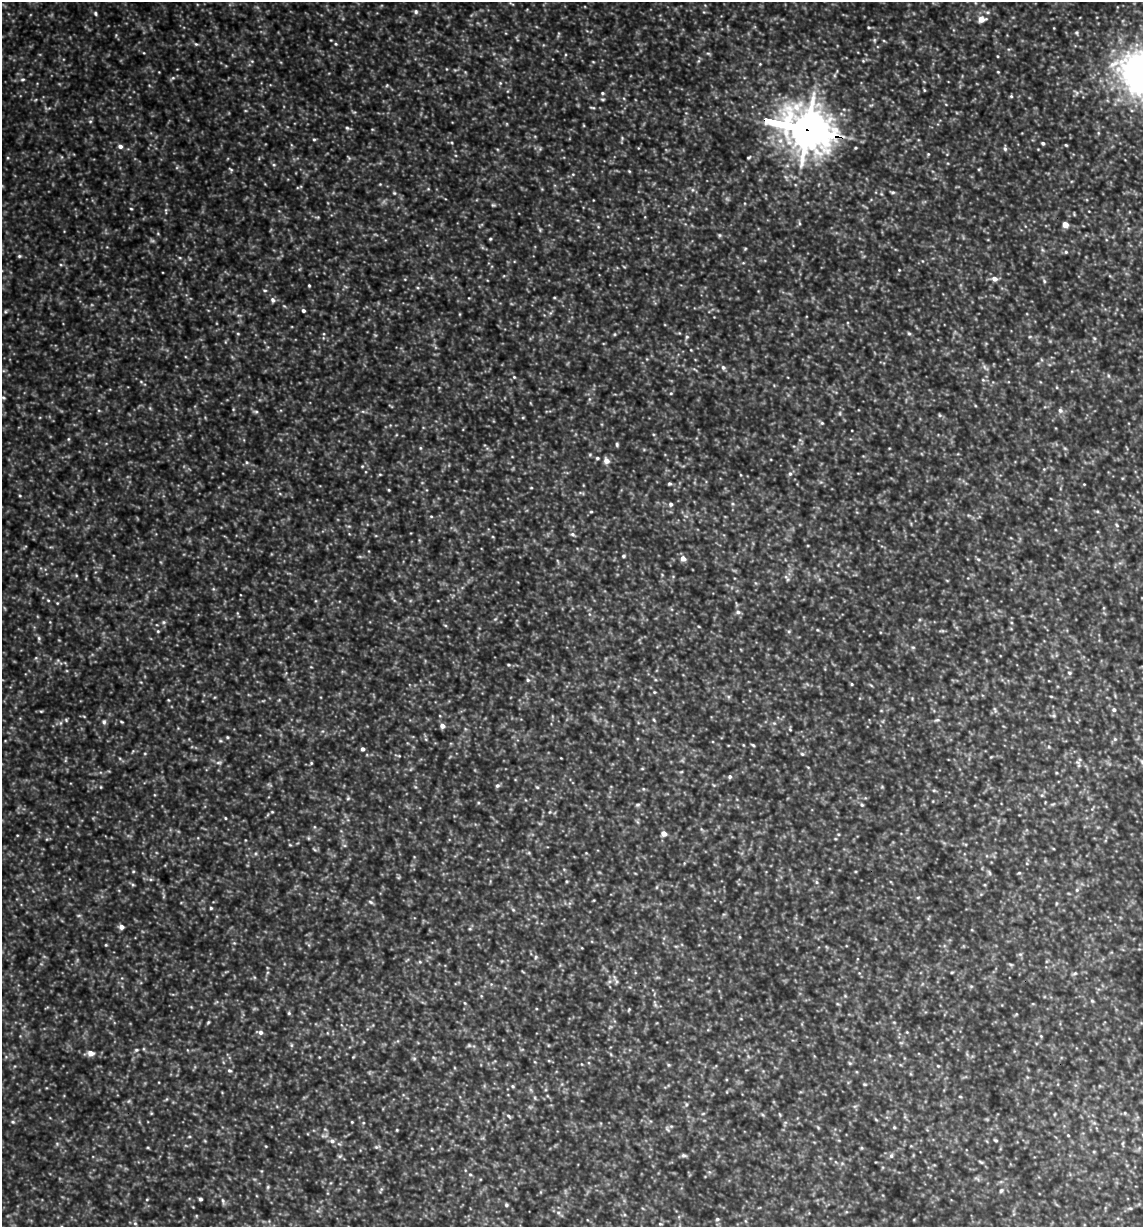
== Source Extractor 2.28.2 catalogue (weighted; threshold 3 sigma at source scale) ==
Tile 6 of 4 x 4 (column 2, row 2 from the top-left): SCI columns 1259-2399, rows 2450-3674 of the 4916 x 4899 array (HDU 1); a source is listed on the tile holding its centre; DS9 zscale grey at full resolution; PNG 1145 x 1229 px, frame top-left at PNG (2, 2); no overlay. Shown black and unused: <1% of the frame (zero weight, under 3 of 4 exposures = <1% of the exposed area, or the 3 px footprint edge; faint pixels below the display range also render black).
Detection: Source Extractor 2.28.2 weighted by HDU 2 'WHT'; one run over the whole footprint, this tile lists its part. Background 0.424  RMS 0.053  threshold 0.239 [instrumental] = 3 sigma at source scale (4.5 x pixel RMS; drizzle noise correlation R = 1.50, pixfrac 1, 0.05/0.05 arcsec/px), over >= 5 px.
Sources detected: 267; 8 too faint to see at this stretch — not listed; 1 inside a brighter listed object's ellipse — not listed separately; the other 258 listed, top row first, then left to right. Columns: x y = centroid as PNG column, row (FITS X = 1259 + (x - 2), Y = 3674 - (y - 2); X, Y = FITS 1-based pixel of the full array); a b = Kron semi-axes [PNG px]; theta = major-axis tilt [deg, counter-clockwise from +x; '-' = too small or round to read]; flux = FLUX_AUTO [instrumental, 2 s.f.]
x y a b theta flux
416 12 7 6 - 11
95 13 6 4 -63 8.5
981 19 7 5 2 60
869 27 4 3 - 6
1076 33 5 5 - 8.5
874 40 6 4 90 7
884 41 5 3 - 4.9
196 44 6 4 -41 7.6
336 44 5 4 - 6
998 56 4 3 - 4.1
760 64 4 4 - 4.1
446 69 4 3 - 3.9
998 72 4 3 - 4.5
173 78 6 5 - 9.6
23 79 6 4 6 8.3
500 83 4 4 - 6.8
924 90 4 4 - 5.4
602 93 4 3 - 6.5
1011 96 5 4 - 6.6
603 99 7 3 -1 6.7
592 107 8 3 -6 7.4
90 121 5 5 - 8.2
347 128 6 5 - 9.7
807 130 45 13 -13 16000
622 138 5 4 - 6.5
314 139 4 4 - 6.6
1043 143 4 3 - 9.7
1066 145 4 3 - 5
120 146 6 5 - 19
540 149 5 5 - 8.4
1005 149 6 5 - 12
749 157 5 3 - 6.2
8 158 4 3 - 5
349 158 6 4 -47 7.1
274 165 6 4 -43 8.1
231 169 7 4 -38 7.6
979 169 5 3 - 5
629 171 5 4 - 5.1
573 174 5 3 - 5.9
380 184 4 4 - 4
692 190 6 4 90 8.2
893 192 6 4 -1 7.8
394 193 5 4 - 6.2
493 205 6 5 - 7.2
131 209 4 3 - 4.7
166 211 9 3 -86 8
317 217 6 4 -17 6.4
799 223 6 4 -71 7.2
1065 224 5 4 - 54
719 235 5 5 - 7.2
490 239 4 4 - 6.2
745 249 5 3 - 5.1
1043 250 6 4 -70 7.5
1066 252 5 4 - 7.4
19 256 5 4 - 8.2
180 258 5 3 - 5.8
899 270 4 3 - 4.3
994 279 7 6 - 30
1044 281 6 5 - 8.9
309 285 3 3 - 5.3
265 290 6 3 -18 6.4
554 297 5 3 - 4.6
273 300 7 6 - 14
284 306 6 3 -33 5.7
303 311 4 4 - 12
5 312 6 4 45 7.5
550 313 6 5 - 9.5
460 314 5 3 - 4.4
909 333 5 4 - 7.7
238 334 5 3 - 5.2
615 334 5 3 - 4.9
687 337 6 5 - 10
1094 338 5 4 - 7
691 350 4 3 - 3.8
723 367 6 6 - 14
985 368 11 5 -48 14
695 369 9 3 -21 6.7
1108 376 7 3 -81 7.3
514 377 5 4 - 7.1
983 380 5 4 - 6.5
141 382 6 4 -2 6.1
1057 387 5 3 - 4.7
671 393 5 4 - 5.8
3 398 5 4 - 7
233 409 5 3 - 6.1
1060 410 6 6 - 16
256 411 7 4 -8 8.3
840 413 6 4 72 7.3
940 415 5 5 - 7.3
523 417 5 3 - 5.1
822 423 5 4 - 7.6
68 439 5 3 - 5.9
617 444 5 4 - 8.8
420 448 6 4 -90 6
597 458 5 4 - 7.7
606 461 6 5 - 36
247 462 5 4 - 7.7
362 466 5 3 - 4.7
380 474 5 3 - 5.1
790 474 6 5 - 11
669 484 5 5 - 8.4
531 488 5 3 - 4.3
389 490 3 3 - 4.8
20 496 4 3 - 5.1
671 504 5 5 - 13
1097 511 6 4 -19 6.4
591 512 5 3 - 5.5
431 516 5 3 - 5.3
1117 525 5 4 - 6.9
573 534 7 5 -37 13
623 556 5 4 - 8.2
683 559 6 5 - 34
978 559 6 4 -41 7.9
786 577 7 5 -45 12
213 589 6 3 72 5.8
48 600 4 4 - 5.1
738 612 7 5 -1 13
495 619 6 4 44 6.5
164 622 6 5 - 9.9
445 625 5 3 - 5.6
817 630 4 4 - 4.7
158 631 5 4 - 6.3
789 631 5 5 - 7.6
39 638 6 5 - 9
913 647 6 4 0 7.2
508 665 5 4 - 7
1069 673 6 5 - 9.3
528 680 5 5 - 8.6
852 684 4 3 - 5.3
654 692 4 4 - 4.8
1051 696 5 3 - 4.6
168 700 4 3 - 4.3
995 710 9 4 -61 9.7
1114 710 5 5 - 12
41 711 5 3 - 6.3
84 716 5 3 - 5
66 720 6 5 - 7.5
654 720 5 3 - 5.4
937 720 8 5 15 11
104 722 7 6 - 12
122 722 5 3 - 5.4
442 726 5 5 - 28
790 729 5 4 - 5.7
227 737 4 3 - 6.1
1115 739 5 5 - 7.4
753 745 4 3 - 6.7
363 749 5 4 - 16
145 753 5 3 - 4.8
802 754 5 4 - 7.1
399 756 6 3 -18 6
1142 762 6 4 -72 8.5
219 763 8 4 0 11
311 763 4 4 - 6.2
642 769 5 3 - 4.8
730 777 6 5 - 11
497 786 6 5 - 12
101 787 5 3 - 4.5
537 787 5 4 - 6.1
934 790 6 4 -1 6.7
1042 795 5 4 - 7.8
348 798 5 5 - 7.4
478 803 5 4 - 6.7
638 805 7 5 2 9.1
862 805 5 5 - 8.1
272 812 4 4 - 5.2
550 812 5 3 - 4.8
225 818 3 3 - 4.6
314 827 5 3 - 5.2
664 834 5 5 - 38
838 834 5 3 - 4.7
17 835 4 3 - 3.7
308 838 6 3 -71 5.9
290 845 5 3 - 4.8
315 850 8 3 -19 7.1
529 853 6 4 -18 6.2
586 853 4 4 - 3.7
133 871 5 3 - 5.4
989 873 9 4 -69 8.7
1019 873 5 4 - 5.8
150 879 5 4 - 7.7
817 882 6 4 -88 8.8
133 885 6 4 -19 6.9
1077 890 6 5 - 8.9
918 898 6 4 2 6.2
371 902 7 5 -28 9.9
211 908 4 4 - 6.6
513 910 6 4 -3 6.3
121 927 6 5 - 23
470 929 5 3 - 5
740 937 5 3 - 4.8
106 945 4 4 - 4.9
309 945 7 4 -71 7.7
1020 954 6 4 -18 8
536 957 6 5 - 8.6
420 962 5 4 - 5.5
952 972 5 3 - 5
1075 973 7 4 18 9.3
616 981 6 4 -71 9.6
971 986 6 4 0 7
1092 1001 6 4 -43 6.9
465 1003 5 3 - 5.1
289 1013 5 4 - 7.5
208 1022 5 4 - 6
260 1032 7 6 - 20
907 1032 4 4 - 4.3
1041 1036 4 4 - 4.6
291 1045 5 5 - 7.7
469 1045 6 5 - 8.4
136 1050 6 5 - 8.3
91 1053 6 5 - 39
353 1057 5 3 - 4.7
414 1058 6 4 0 7.1
850 1063 5 5 - 7
669 1065 5 5 - 6.4
938 1066 4 4 - 4.8
229 1070 6 5 - 10
513 1086 5 4 - 7.4
960 1096 5 3 - 4.9
535 1098 6 3 -72 6.2
686 1104 6 4 -90 7
1125 1113 5 4 - 5.8
1055 1114 5 3 - 4.7
780 1115 7 3 -71 5.7
508 1116 7 4 -29 9.7
13 1122 6 5 - 8.7
352 1122 4 3 - 4.1
363 1123 4 3 - 4.9
818 1127 6 4 -20 6.2
894 1127 5 4 - 6.6
667 1129 8 4 -67 8.8
397 1130 3 3 - 4.4
1068 1135 3 3 - 4.5
189 1136 5 3 - 5.2
996 1140 5 3 - 6.7
332 1141 7 6 - 17
1123 1143 6 4 70 6.1
57 1144 6 4 -47 7.4
266 1146 5 3 - 4.4
377 1147 7 4 16 8.9
148 1148 5 3 - 5.1
862 1148 5 3 - 5.2
684 1155 7 4 -16 11
340 1156 7 5 21 9.9
891 1156 7 5 75 12
981 1162 8 4 -35 8.5
470 1174 5 3 - 6.1
268 1187 5 5 - 7.3
381 1190 10 3 67 7.7
1001 1190 7 5 49 10
147 1199 5 3 - 4.8
200 1199 4 3 - 12
223 1200 8 5 -63 12
506 1205 5 5 - 8.3
1130 1208 6 3 -17 6.2
558 1212 6 4 0 9.7
717 1219 6 5 - 8.6
135 1223 5 5 - 8.6
660 1224 5 3 - 5.4
Overlapping masked pixels (flux is a lower limit): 1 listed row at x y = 807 130